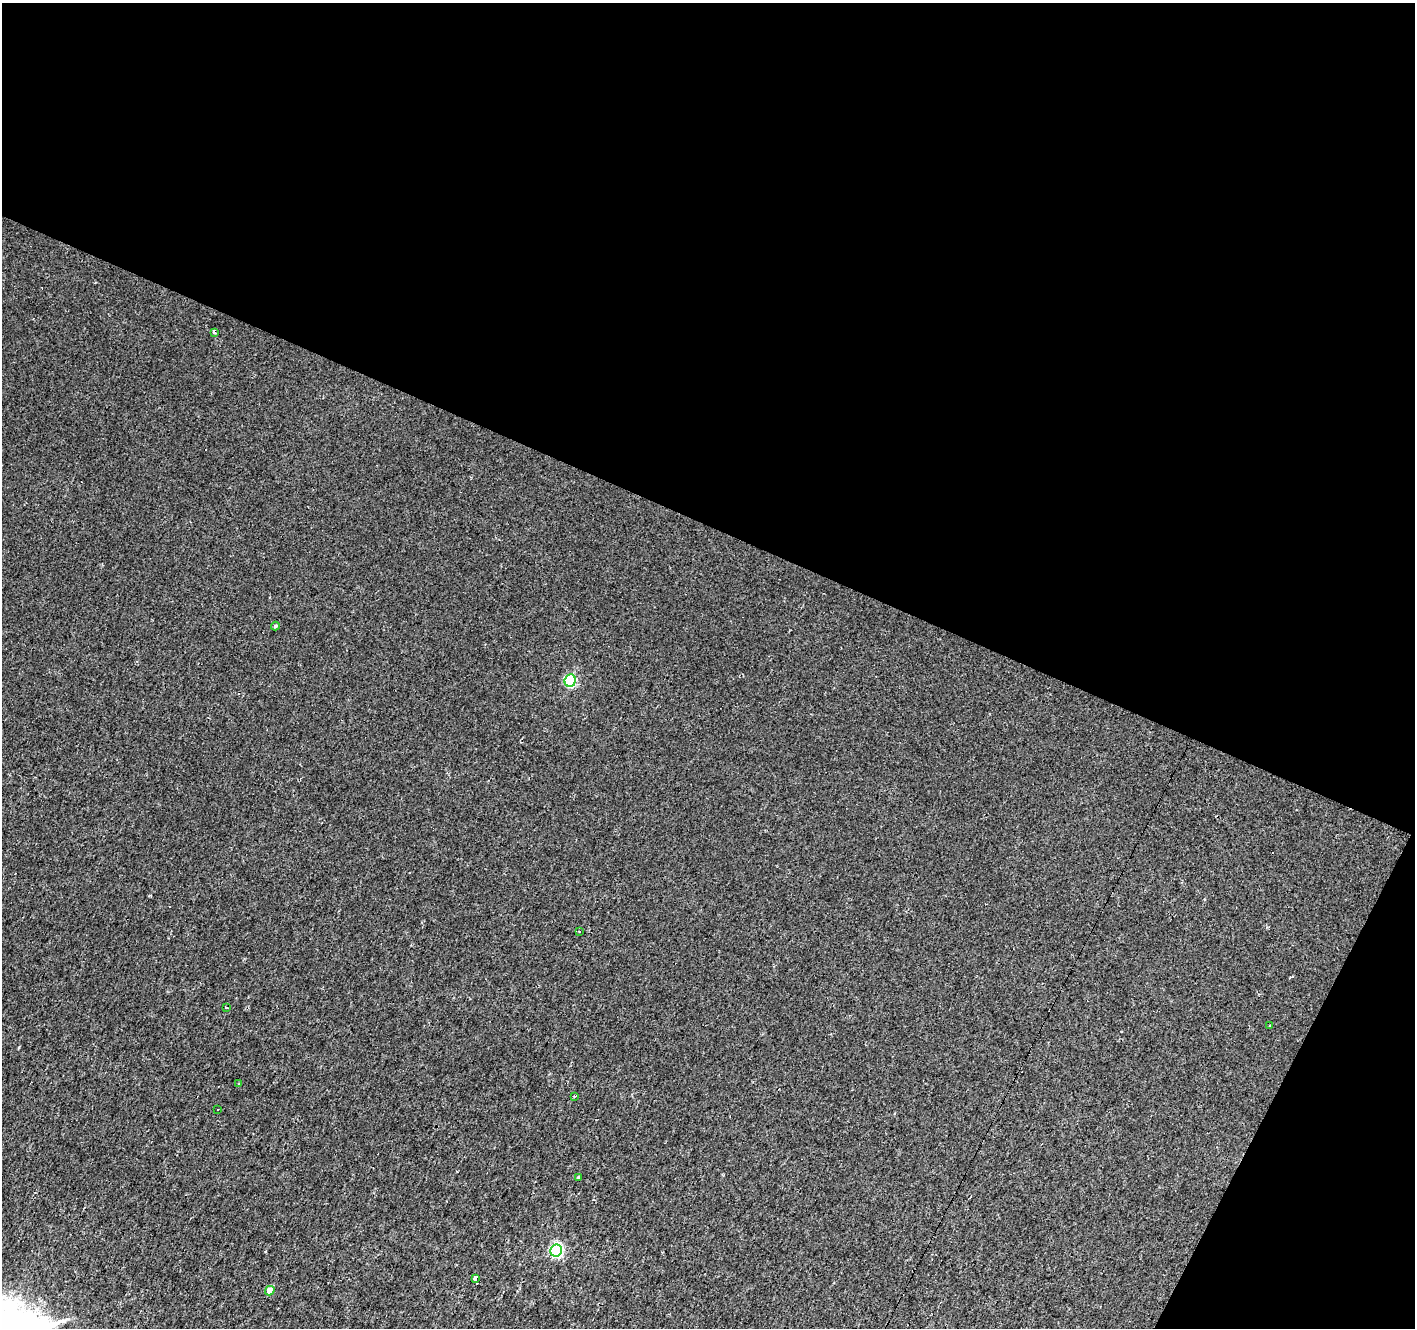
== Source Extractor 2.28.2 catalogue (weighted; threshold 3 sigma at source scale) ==
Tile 2 of 2 x 2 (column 2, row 1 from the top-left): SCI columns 1752-3164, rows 1651-2976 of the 3164 x 3199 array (HDU 1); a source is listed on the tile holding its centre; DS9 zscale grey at full resolution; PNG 1417 x 1330 px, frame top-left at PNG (2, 3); each listed source drawn as its Kron ellipse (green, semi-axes under 4 px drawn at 4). Shown black and unused: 43% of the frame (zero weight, under 2 of 3 exposures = <1% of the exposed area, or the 3 px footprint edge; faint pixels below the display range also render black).
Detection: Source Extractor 2.28.2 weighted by HDU 2 'WHT'; one run over the whole footprint, this tile lists its part. Background 9.56e-04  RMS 0.0042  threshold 0.0187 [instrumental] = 3 sigma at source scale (4.5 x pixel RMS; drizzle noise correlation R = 1.50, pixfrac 1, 0.0396/0.0396 arcsec/px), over >= 5 px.
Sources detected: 18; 5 cosmic-ray / hot-pixel residue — neither listed nor drawn; the other 13 listed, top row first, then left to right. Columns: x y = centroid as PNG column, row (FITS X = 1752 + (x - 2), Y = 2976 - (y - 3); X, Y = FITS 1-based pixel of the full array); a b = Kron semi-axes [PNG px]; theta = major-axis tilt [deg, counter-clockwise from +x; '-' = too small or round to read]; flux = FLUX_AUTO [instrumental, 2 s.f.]
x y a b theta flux
214 332 4 3 - 2.7
275 626 4 4 - 0.47
570 680 6 5 - 40
579 932 3 2 - 0.34
226 1007 3 2 - 0.69
1269 1026 2 2 - 0.32
239 1084 3 2 - 0.36
574 1096 3 3 - 0.31
218 1109 3 3 - 0.64
578 1177 3 3 - 0.34
556 1251 6 6 - 68
476 1279 4 3 - 70
270 1291 5 4 - 6.2